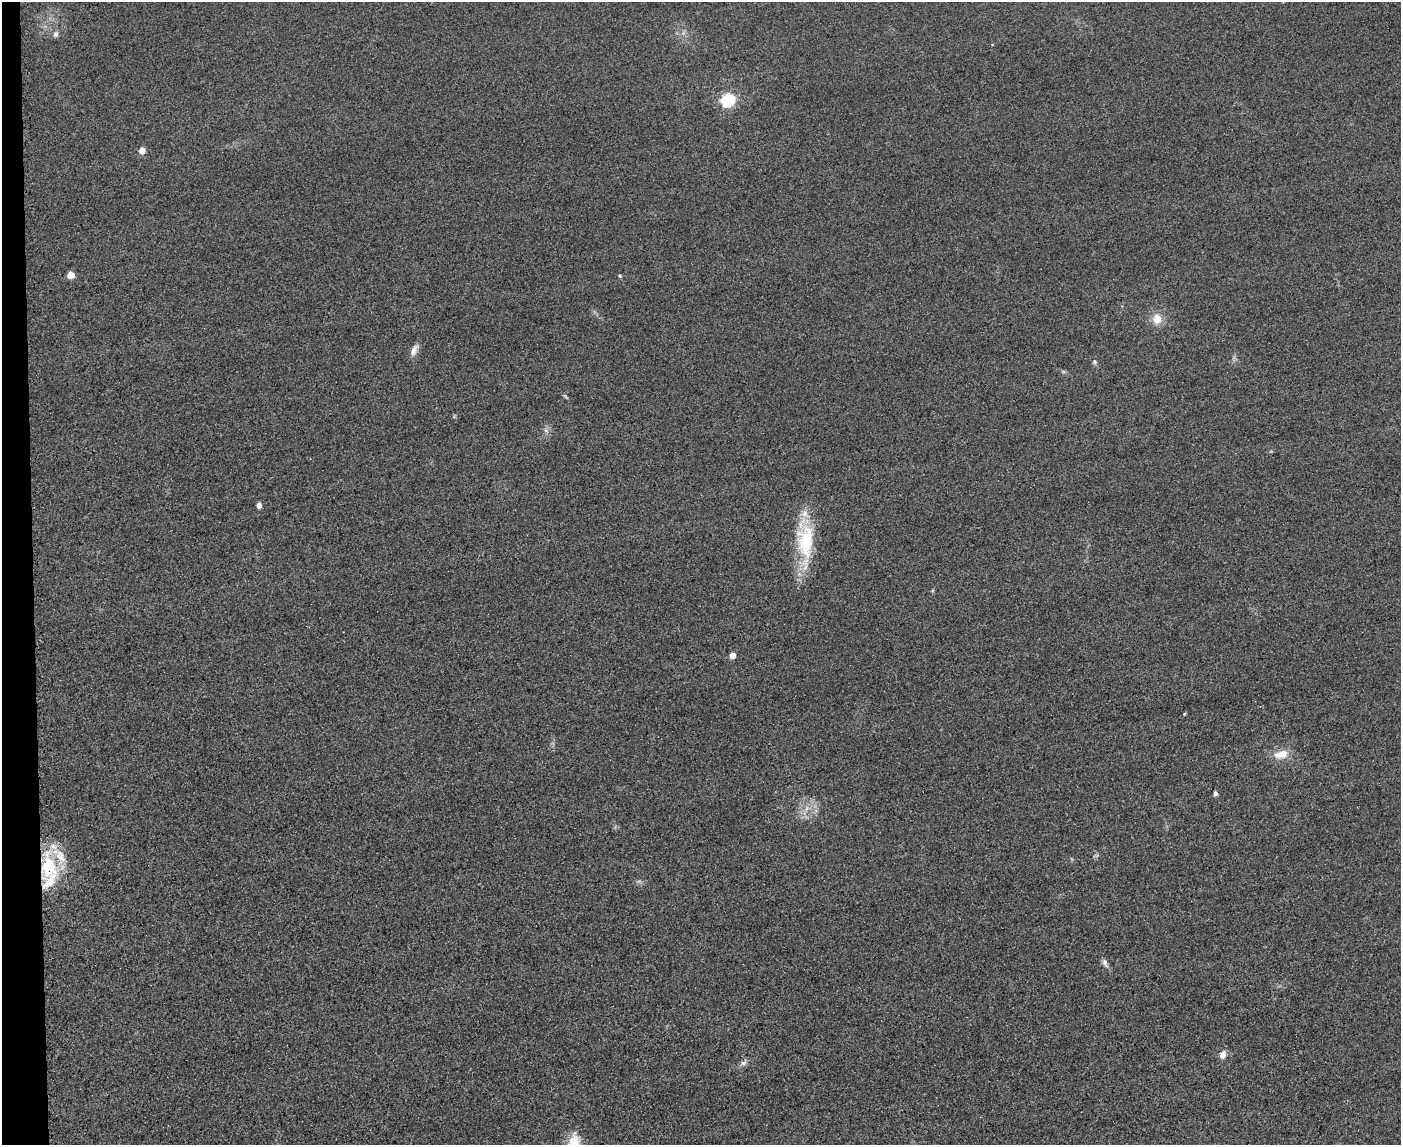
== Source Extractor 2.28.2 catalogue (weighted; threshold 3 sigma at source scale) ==
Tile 4 of 3 x 4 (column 1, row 2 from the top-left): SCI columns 253-1651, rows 2308-3450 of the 4592 x 4615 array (HDU 1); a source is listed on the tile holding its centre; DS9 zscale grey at full resolution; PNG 1403 x 1147 px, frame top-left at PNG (2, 2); no overlay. Shown black and unused: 2% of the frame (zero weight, under 3 of 4 exposures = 3% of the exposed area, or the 3 px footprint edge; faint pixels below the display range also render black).
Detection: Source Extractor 2.28.2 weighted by HDU 2 'WHT'; one run over the whole footprint, this tile lists its part. Background 0.0674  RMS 0.017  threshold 0.0782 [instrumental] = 3 sigma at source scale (4.5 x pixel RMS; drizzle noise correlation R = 1.50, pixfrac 1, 0.05/0.05 arcsec/px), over >= 5 px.
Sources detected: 24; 1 too faint to see at this stretch — not listed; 2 inside a brighter listed object's ellipse — not listed separately; the other 21 listed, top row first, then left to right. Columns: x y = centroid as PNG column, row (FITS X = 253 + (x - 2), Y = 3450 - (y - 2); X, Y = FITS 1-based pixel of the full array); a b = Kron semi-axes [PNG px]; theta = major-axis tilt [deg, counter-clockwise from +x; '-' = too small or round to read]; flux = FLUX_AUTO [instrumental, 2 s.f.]
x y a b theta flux
56 34 9 7 77 5.6
727 100 6 6 - 260
142 150 5 5 - 19
70 275 5 5 - 28
620 276 5 4 - 2.3
1157 319 14 12 -86 23
414 350 16 7 65 11
1095 362 6 5 - 3.3
546 430 7 5 -32 4.8
259 505 5 4 - 11
805 542 61 19 -89 110
732 655 5 4 - 19
1184 714 4 3 - 1.8
1281 754 19 10 11 26
1215 793 5 4 - 5.6
806 809 11 5 46 10
48 867 35 21 -86 110
1105 963 12 6 -67 7.1
1223 1055 10 7 66 11
743 1063 10 6 30 6.4
574 1142 23 14 81 42
Overlapping masked pixels (flux is a lower limit): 1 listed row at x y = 48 867
Isophote crosses this tile's border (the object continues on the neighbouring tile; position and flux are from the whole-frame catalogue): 1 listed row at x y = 574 1142